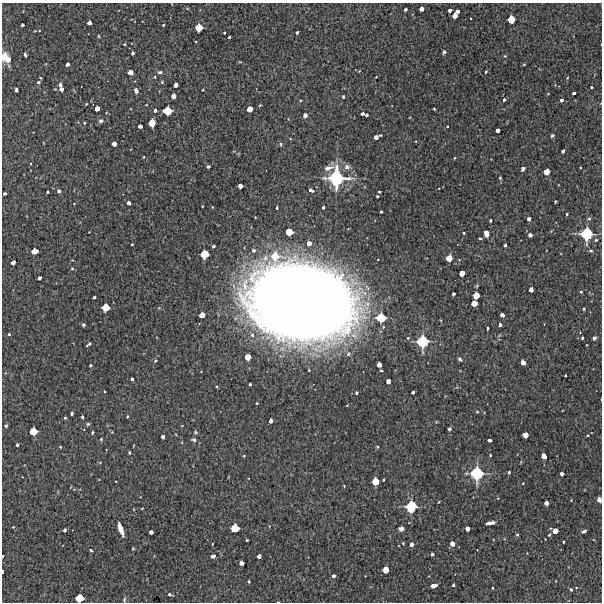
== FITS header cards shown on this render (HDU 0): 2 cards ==
NAXIS1  =                  600 / Width of image
NAXIS2  =                  600 / Height of image

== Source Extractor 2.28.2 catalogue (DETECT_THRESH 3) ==
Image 600 x 600 px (HDU 0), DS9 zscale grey, 1 PNG px = 1 image px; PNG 604 x 604 px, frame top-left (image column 1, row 600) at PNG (2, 3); no overlay
Background 3630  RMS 210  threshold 644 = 3 sigma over >= 5 px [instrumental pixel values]
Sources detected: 222; all 222 listed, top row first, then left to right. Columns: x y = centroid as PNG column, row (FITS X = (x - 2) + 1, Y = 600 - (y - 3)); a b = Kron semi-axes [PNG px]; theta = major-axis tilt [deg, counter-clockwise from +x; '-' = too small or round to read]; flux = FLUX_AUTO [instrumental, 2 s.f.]
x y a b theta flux
405 9 3 3 - 2.7e+04
421 9 4 4 - 8.7e+04
449 10 4 3 - 5.9e+04
458 11 4 4 - 7.5e+04
455 16 5 4 - 1.3e+05
511 19 6 5 - 2.8e+05
89 23 4 4 - 6.8e+04
22 25 3 3 - 4.2e+04
163 25 3 2 - 1.3e+04
199 28 6 5 - 2.8e+05
297 32 4 3 - 3.2e+04
224 33 3 2 - 1.5e+04
99 36 4 3 - 1.2e+04
229 37 3 3 - 2.8e+04
444 52 4 3 - 3.5e+04
133 53 3 3 - 3.2e+04
25 55 4 3 - 3.1e+04
505 56 4 3 - 1.2e+04
4 57 9 6 76 1.5e+05
8 59 7 6 - 1.2e+05
240 62 5 3 - 1.3e+04
67 64 4 3 - 6.3e+04
524 64 5 3 - 1.2e+04
130 72 5 5 - 5.5e+04
160 72 6 5 - 3.2e+04
486 72 3 3 - 1.9e+04
155 77 4 3 - 1.5e+04
376 77 3 2 - 9.7e+03
40 78 3 2 - 1.5e+04
38 82 4 4 - 2.5e+04
162 82 5 5 - 1.7e+04
60 85 5 4 - 4.7e+04
176 85 4 4 - 8.7e+04
81 86 2 2 - 8.6e+03
591 87 3 2 - 1.4e+04
61 89 4 4 - 6.7e+04
16 90 4 3 - 4.3e+04
136 91 6 4 -72 3.9e+04
573 93 3 3 - 4.1e+04
173 96 5 4 - 5.1e+04
343 97 4 3 - 1.5e+04
504 100 4 3 - 3.9e+04
561 100 4 3 - 4.9e+04
86 104 4 2 - 1.1e+04
146 105 3 2 - 1.0e+04
260 105 4 3 - 1.2e+04
97 109 5 4 - 1.3e+05
250 109 5 4 - 1.6e+05
434 109 3 2 - 1.4e+04
155 110 4 3 - 4.9e+04
167 111 7 6 - 3.6e+05
363 114 4 3 - 5.3e+04
305 115 5 4 - 4.4e+04
367 115 3 3 - 3.1e+04
101 121 6 5 - 4.3e+04
84 123 3 3 - 1.5e+04
152 123 6 5 - 2.5e+05
140 126 4 4 - 6.8e+04
498 130 4 4 - 7.4e+04
380 135 3 3 - 1.7e+04
552 136 4 4 - 2.2e+04
376 137 4 4 - 6.7e+04
114 144 4 4 - 8.3e+04
281 144 6 5 - 2.5e+04
563 151 4 3 - 4.3e+04
144 157 4 2 - 9.4e+03
454 158 3 2 - 1.0e+04
208 166 4 3 - 3.8e+04
347 167 6 6 - 6.8e+04
329 168 14 6 19 1.0e+05
523 169 4 3 - 4.7e+04
547 172 5 5 - 2.0e+05
336 178 15 14 - 1.2e+06
500 178 4 3 - 1.5e+04
240 186 4 4 - 1.2e+05
311 190 6 4 -26 3.7e+04
59 191 4 4 - 4.2e+04
379 191 3 3 - 2.6e+04
48 192 3 3 - 2.7e+04
5 193 3 3 - 3.5e+04
377 196 3 3 - 2.2e+04
555 202 3 3 - 1.5e+04
74 203 3 2 - 8.3e+03
129 203 4 4 - 6.0e+04
202 206 3 2 - 9.3e+03
323 207 3 3 - 3.8e+04
277 208 3 3 - 2.0e+04
381 212 3 3 - 1.7e+04
567 214 3 2 - 1.8e+04
529 219 4 3 - 4.7e+04
589 219 5 3 - 1.8e+04
490 221 3 2 - 1.7e+04
289 232 6 5 - 2.7e+05
464 233 3 2 - 1.5e+04
486 234 6 4 -74 8.3e+04
587 234 10 9 - 7.3e+05
530 235 4 4 - 7.2e+04
480 238 3 2 - 1.6e+04
596 240 4 4 - 2.0e+04
309 243 5 4 - 8.5e+04
132 244 3 3 - 2.7e+04
505 245 3 3 - 3.4e+04
213 246 3 3 - 3.1e+04
254 250 4 4 - 4.3e+04
34 251 5 5 - 1.9e+05
591 251 6 4 -16 2.0e+04
204 254 6 6 - 3.4e+05
275 256 8 7 - 3.0e+05
449 258 5 5 - 2.0e+05
13 262 4 4 - 8.8e+04
72 269 4 3 - 1.4e+04
462 273 5 4 - 1.5e+05
40 278 4 3 - 6.9e+04
531 290 4 4 - 9.2e+04
581 292 4 3 - 1.4e+04
453 294 3 3 - 4.6e+04
476 296 5 5 - 2.0e+05
94 297 3 3 - 3.3e+04
302 302 78 60 -16 3.2e+07
474 303 5 5 - 1.8e+05
106 307 6 5 - 2.6e+05
584 309 3 3 - 1.3e+04
202 315 5 4 - 1.7e+05
502 315 4 4 - 7.7e+04
381 318 8 7 - 4.2e+05
83 325 4 4 - 2.4e+04
500 325 4 3 - 2.7e+04
487 328 3 3 - 3.1e+04
9 334 3 3 - 1.7e+04
252 335 6 5 - 5.6e+04
582 338 3 3 - 2.3e+04
594 338 4 4 - 3.6e+04
423 342 9 9 - 6.8e+05
89 344 5 3 - 3.9e+04
587 345 3 2 - 8.9e+03
348 354 6 5 - 3.7e+04
248 357 5 5 - 2.0e+05
460 359 5 4 - 2.3e+04
155 361 4 3 - 1.6e+04
523 362 5 4 - 7.2e+04
90 365 3 3 - 2.4e+04
379 365 4 4 - 1.1e+05
381 371 3 2 - 1.2e+04
565 376 3 2 - 1.6e+04
132 379 4 3 - 3.2e+04
388 381 4 4 - 8.0e+04
250 384 3 3 - 2.0e+04
217 387 3 2 - 2.0e+04
104 391 2 2 - 1.3e+04
413 392 4 3 - 4.6e+04
357 393 3 3 - 2.5e+04
601 399 3 2 - 1.0e+04
257 403 3 2 - 1.7e+04
477 412 4 3 - 1.2e+04
72 413 4 3 - 2.7e+04
82 417 4 3 - 2.8e+04
65 418 3 3 - 1.6e+04
271 420 4 4 - 6.8e+04
88 424 5 4 - 2.1e+04
6 426 4 4 - 2.0e+04
449 429 4 3 - 4.6e+04
33 431 6 6 - 3.6e+05
92 432 3 3 - 2.8e+04
196 432 6 4 -24 1.9e+04
525 435 5 5 - 1.7e+05
163 437 4 3 - 4.8e+04
101 439 3 3 - 2.3e+04
193 440 6 4 -15 2.9e+04
490 440 4 3 - 5.7e+04
17 445 3 3 - 3.9e+04
60 447 3 3 - 1.6e+04
378 447 3 3 - 2.0e+04
129 453 3 3 - 2.3e+04
490 455 3 2 - 1.4e+04
544 456 5 4 - 1.6e+05
509 472 4 3 - 1.4e+04
477 474 11 10 - 7.9e+05
562 474 4 4 - 5.6e+04
384 479 3 2 - 1.5e+04
375 481 6 5 - 3.1e+05
523 483 3 2 - 1.0e+04
344 486 3 3 - 1.0e+04
599 500 5 4 - 6.6e+04
439 502 4 3 - 9.9e+03
546 503 4 4 - 7.4e+04
411 507 9 8 - 6.2e+05
142 508 3 2 - 9.4e+03
490 523 8 3 7 8.9e+04
13 527 3 3 - 1.5e+04
235 528 6 6 - 3.2e+05
467 528 4 4 - 9.6e+04
121 529 11 4 -69 2.4e+05
401 529 5 4 - 4.5e+04
64 530 3 3 - 3.7e+04
555 531 5 4 - 1.3e+05
584 531 6 3 21 2.7e+04
151 532 4 4 - 7.6e+04
517 534 4 4 - 1.5e+04
549 535 3 3 - 1.5e+04
247 540 3 3 - 1.7e+04
563 541 3 3 - 2.5e+04
403 543 3 3 - 1.2e+04
453 543 4 4 - 1.2e+05
411 544 4 4 - 6.7e+04
91 550 4 3 - 1.8e+04
432 554 3 3 - 2.3e+04
3 556 3 2 - 2.4e+04
213 556 4 4 - 6.8e+04
259 556 4 4 - 7.7e+04
242 563 4 4 - 9.4e+04
385 570 5 5 - 1.8e+05
3 571 3 2 - 3.3e+04
334 576 4 3 - 4.3e+04
249 581 4 3 - 1.3e+04
433 585 5 4 - 1.1e+05
453 585 3 3 - 3.5e+04
493 588 3 2 - 1.1e+04
571 589 4 3 - 1.6e+04
169 595 4 3 - 3.6e+04
79 598 6 5 - 3.0e+05
124 600 6 5 - 2.3e+04
278 602 3 2 - 1.1e+04
At the frame edge (FLAGS 8, measured only in part): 6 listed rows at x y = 601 399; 599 500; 3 556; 3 571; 79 598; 278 602

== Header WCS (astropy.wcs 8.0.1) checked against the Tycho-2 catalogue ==
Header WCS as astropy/WCSLIB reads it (CRVAL/CRPIX/CD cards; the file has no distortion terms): RA---TAN/DEC--TAN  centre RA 03:23:56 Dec -36:28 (50.98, -36.46 deg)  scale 2 arcsec/px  FOV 20.0' x 20.0'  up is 0 deg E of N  parity normal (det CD < 0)
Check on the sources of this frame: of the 60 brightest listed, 5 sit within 2.0 arcsec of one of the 6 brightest Tycho-2 stars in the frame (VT <= 12.09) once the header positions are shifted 1.59 arcsec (1.59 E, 0.06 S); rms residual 0.42 arcsec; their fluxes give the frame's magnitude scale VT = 26.28 - 2.5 log10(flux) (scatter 0.21 mag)
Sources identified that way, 5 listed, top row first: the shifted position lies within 2.0 arcsec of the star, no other Tycho-2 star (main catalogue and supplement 1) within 4.0 arcsec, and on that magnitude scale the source's flux lands within +1.5 / -3 mag of the star's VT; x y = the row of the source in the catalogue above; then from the Tycho-2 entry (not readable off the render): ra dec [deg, ICRS J2000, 3 dp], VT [Tycho-2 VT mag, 2 dp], TYC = Tycho-2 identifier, HIP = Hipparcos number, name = IAU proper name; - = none
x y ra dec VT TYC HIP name
336 178 50.962 -36.395 10.77 7026-294-1 - -
587 234 50.788 -36.426 11.61 7026-266-1 - -
423 342 50.902 -36.486 12.09 7026-247-1 - -
477 474 50.864 -36.560 11.54 7026-276-1 - -
411 507 50.910 -36.578 12.01 7026-289-1 - -